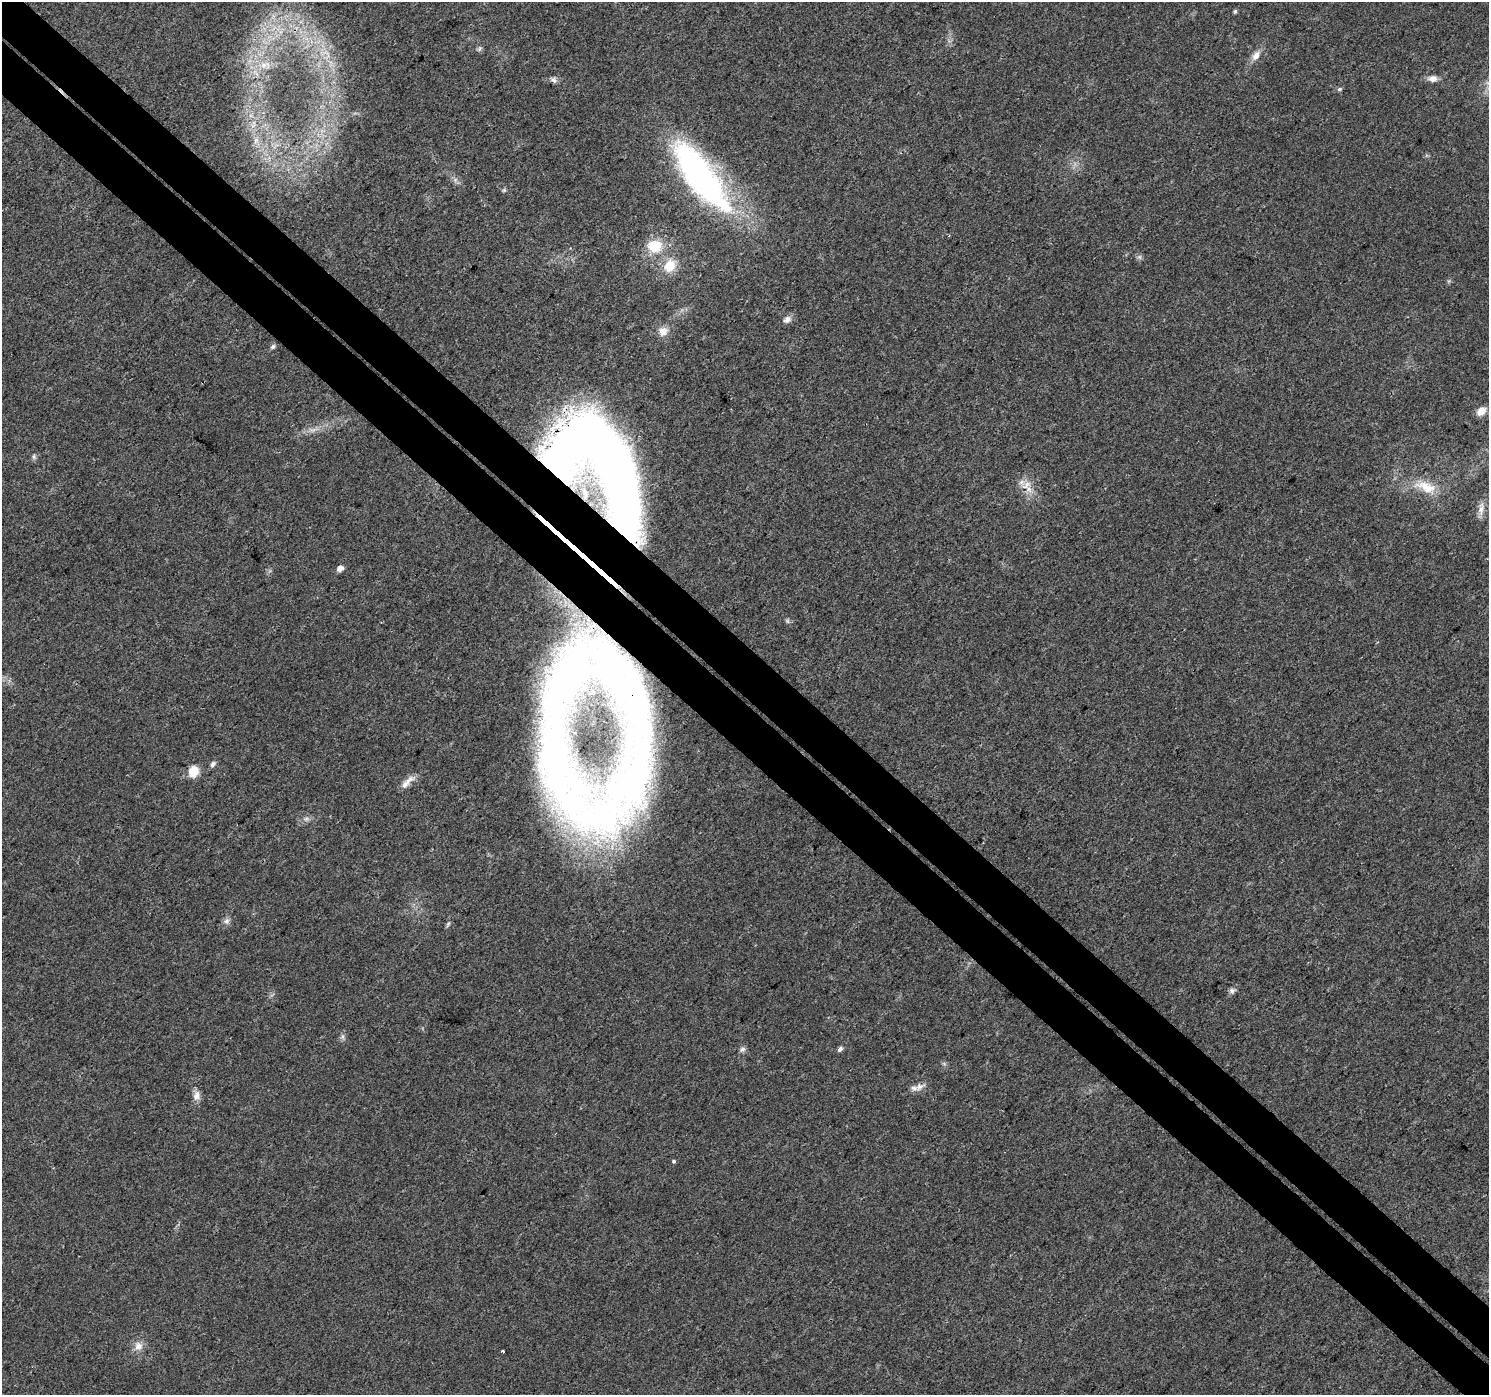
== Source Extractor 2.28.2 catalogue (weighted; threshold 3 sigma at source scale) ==
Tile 11 of 4 x 4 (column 3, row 3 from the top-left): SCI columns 3054-4540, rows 1690-3082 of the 6101 x 6099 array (HDU 1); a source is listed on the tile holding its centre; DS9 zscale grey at full resolution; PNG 1491 x 1397 px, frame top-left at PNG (2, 2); no overlay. Shown black and unused: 8% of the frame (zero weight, under 3 of 4 exposures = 7% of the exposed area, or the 3 px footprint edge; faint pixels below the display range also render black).
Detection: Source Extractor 2.28.2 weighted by HDU 2 'WHT'; one run over the whole footprint, this tile lists its part. Background 0.0206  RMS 0.0036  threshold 0.0164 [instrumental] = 3 sigma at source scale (4.5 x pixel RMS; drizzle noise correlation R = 1.50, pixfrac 1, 0.0396/0.0396 arcsec/px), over >= 5 px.
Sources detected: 55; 2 too faint to see at this stretch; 6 inside a brighter object's white glare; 2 long thin detections or spike segments (spike, bleed or trail) — not listed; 4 inside a brighter listed object's ellipse — not listed separately; the other 41 listed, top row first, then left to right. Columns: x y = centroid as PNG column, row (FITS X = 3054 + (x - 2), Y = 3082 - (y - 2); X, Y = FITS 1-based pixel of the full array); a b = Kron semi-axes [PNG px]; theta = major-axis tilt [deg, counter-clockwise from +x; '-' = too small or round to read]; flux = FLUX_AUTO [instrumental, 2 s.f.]
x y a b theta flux
1235 11 5 4 - 0.64
480 49 8 5 70 0.76
326 53 18 6 -42 3.8
1256 55 15 9 54 3
264 65 18 11 10 6.1
1433 78 12 8 3 2.2
553 80 9 6 -40 1.2
1340 89 6 5 - 0.62
251 116 7 4 -19 0.93
253 125 7 4 19 0.97
256 140 8 5 46 1.3
700 176 91 33 -54 95
949 236 3 3 - 0.35
655 246 17 14 10 9.8
670 266 16 13 61 7.3
787 319 10 7 35 2
663 331 12 11 - 3.2
273 347 6 5 - 0.89
1481 411 12 8 37 3.1
34 457 8 5 -84 0.78
614 462 133 43 -71 180
1026 485 17 9 40 3.7
1426 487 31 14 -19 9.3
1481 509 21 7 82 2.9
565 540 36 4 -40 6.9
340 568 6 5 - 2.4
787 621 6 6 - 0.62
213 764 9 6 57 1.1
193 771 13 11 67 5.3
409 779 19 7 31 2.7
588 792 124 81 -30 180
226 921 8 8 - 1.5
1232 990 8 7 - 1.1
342 1037 9 5 84 1
742 1049 8 6 36 1.1
840 1049 6 5 - 1.2
920 1087 14 8 29 2.3
197 1096 13 10 83 2.3
673 1161 3 3 - 1.1
138 1346 12 11 - 3
503 1351 4 3 - 0.98
Overlapping masked pixels (flux is a lower limit): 3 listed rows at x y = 614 462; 565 540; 588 792